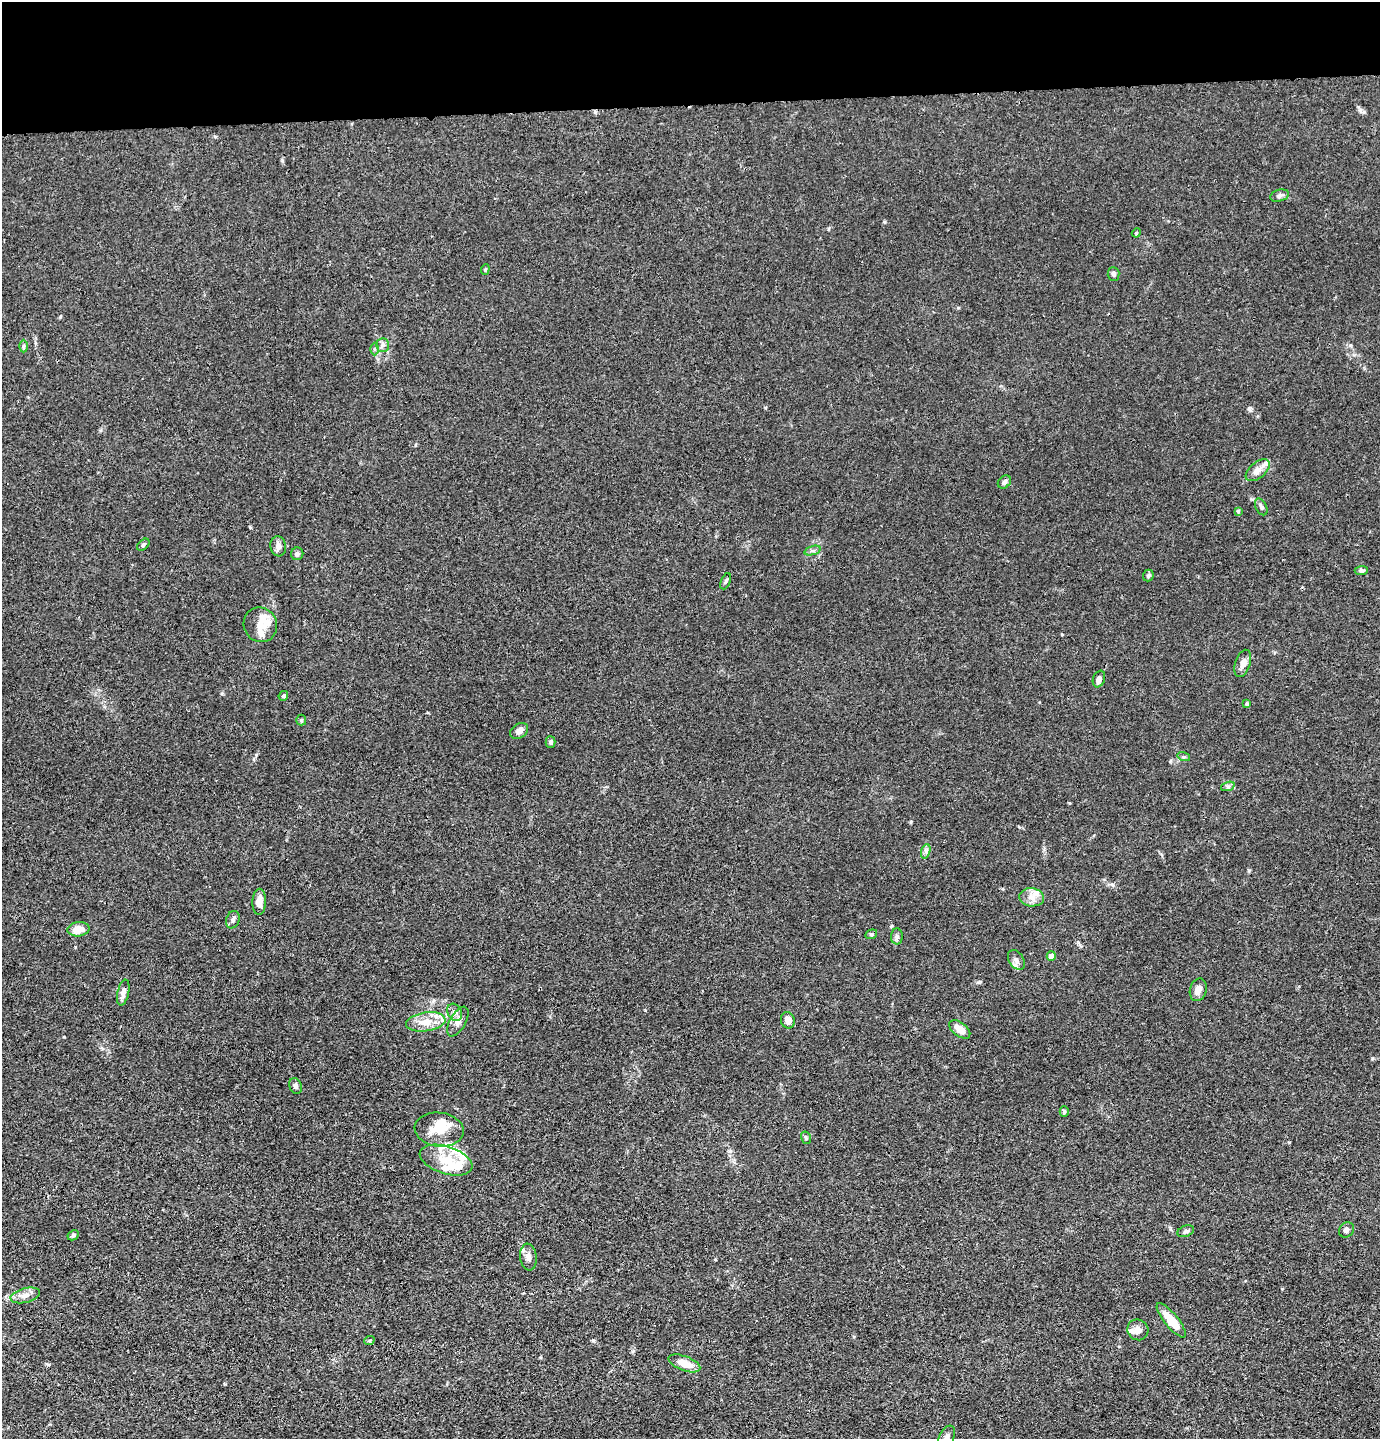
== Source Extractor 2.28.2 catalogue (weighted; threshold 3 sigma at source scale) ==
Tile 2 of 3 x 3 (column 2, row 1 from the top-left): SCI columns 1475-2852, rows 2895-4331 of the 4327 x 4353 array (HDU 1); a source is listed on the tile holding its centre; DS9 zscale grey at full resolution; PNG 1382 x 1441 px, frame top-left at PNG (2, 2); each listed source drawn as its Kron ellipse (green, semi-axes under 4 px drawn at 4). Shown black and unused: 7% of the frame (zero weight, under 3 of 4 exposures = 3% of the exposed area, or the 3 px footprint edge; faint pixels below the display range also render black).
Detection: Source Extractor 2.28.2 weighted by HDU 2 'WHT'; one run over the whole footprint, this tile lists its part. Background 0.0138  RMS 0.0026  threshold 0.0117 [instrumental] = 3 sigma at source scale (4.5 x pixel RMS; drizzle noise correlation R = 1.50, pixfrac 1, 0.05/0.05 arcsec/px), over >= 5 px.
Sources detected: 74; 2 inside a brighter object's white glare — neither listed nor drawn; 13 inside a brighter listed object's ellipse — not listed separately; the other 59 listed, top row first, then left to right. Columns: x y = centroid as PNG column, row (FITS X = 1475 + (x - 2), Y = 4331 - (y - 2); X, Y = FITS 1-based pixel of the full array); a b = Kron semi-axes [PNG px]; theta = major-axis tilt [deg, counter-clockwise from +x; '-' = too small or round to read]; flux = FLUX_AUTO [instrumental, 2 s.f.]
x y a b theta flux
1280 196 10 6 15 0.76
1136 233 5 3 - 0.25
485 269 5 4 - 0.32
1113 274 7 6 - 0.65
383 345 7 6 - 0.72
23 346 6 4 89 0.44
374 349 6 4 90 0.4
1258 470 14 8 40 2.1
1004 482 7 5 43 0.79
1261 507 9 5 -63 0.67
1238 511 4 4 - 0.32
143 545 7 4 41 0.42
278 546 10 8 -82 1.2
813 551 8 4 19 0.53
297 554 6 6 - 0.61
1361 571 6 4 3 0.65
1148 575 6 5 - 0.43
726 581 8 4 67 0.54
260 625 18 16 -61 3.1
1243 663 14 7 72 1.6
1099 679 8 6 69 0.98
283 696 5 4 - 0.42
1247 704 4 3 - 0.34
301 720 5 5 - 0.38
519 731 9 7 33 1.4
551 742 6 5 - 0.6
1184 757 6 4 -17 0.39
1228 786 7 4 18 0.55
926 851 7 4 72 0.68
1032 897 12 9 -5 2.2
259 902 13 7 88 2.1
233 920 9 6 69 0.82
78 929 11 7 7 3.4
871 934 6 4 21 0.42
897 936 8 6 -88 0.66
1051 956 5 4 - 1.9
1016 960 11 7 -57 1.1
1198 990 11 8 73 1.6
123 992 13 5 78 1.2
455 1012 9 7 -62 1
788 1020 8 6 -75 1.9
458 1021 16 8 60 1.8
426 1022 20 9 8 3.9
960 1029 12 7 -39 2.3
296 1086 8 6 -67 0.69
1064 1112 5 4 - 0.34
439 1130 24 17 -6 5.4
806 1138 6 5 - 0.44
446 1160 27 13 -18 6.1
1346 1230 8 7 - 0.9
1186 1231 8 5 21 0.65
73 1235 6 4 29 0.52
528 1257 13 8 -82 1.3
25 1295 15 7 14 1.8
1171 1320 21 7 -51 5.8
1138 1330 11 10 - 1.7
369 1341 5 3 - 0.27
684 1363 17 7 -20 4.1
947 1437 11 7 65 1.2
Isophote crosses this tile's border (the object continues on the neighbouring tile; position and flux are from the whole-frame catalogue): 1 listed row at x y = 947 1437
Unlisted compact peaks at least as high as the median listed source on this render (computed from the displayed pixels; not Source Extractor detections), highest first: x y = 1249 408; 645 1010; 593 1340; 60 317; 1364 112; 64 1037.